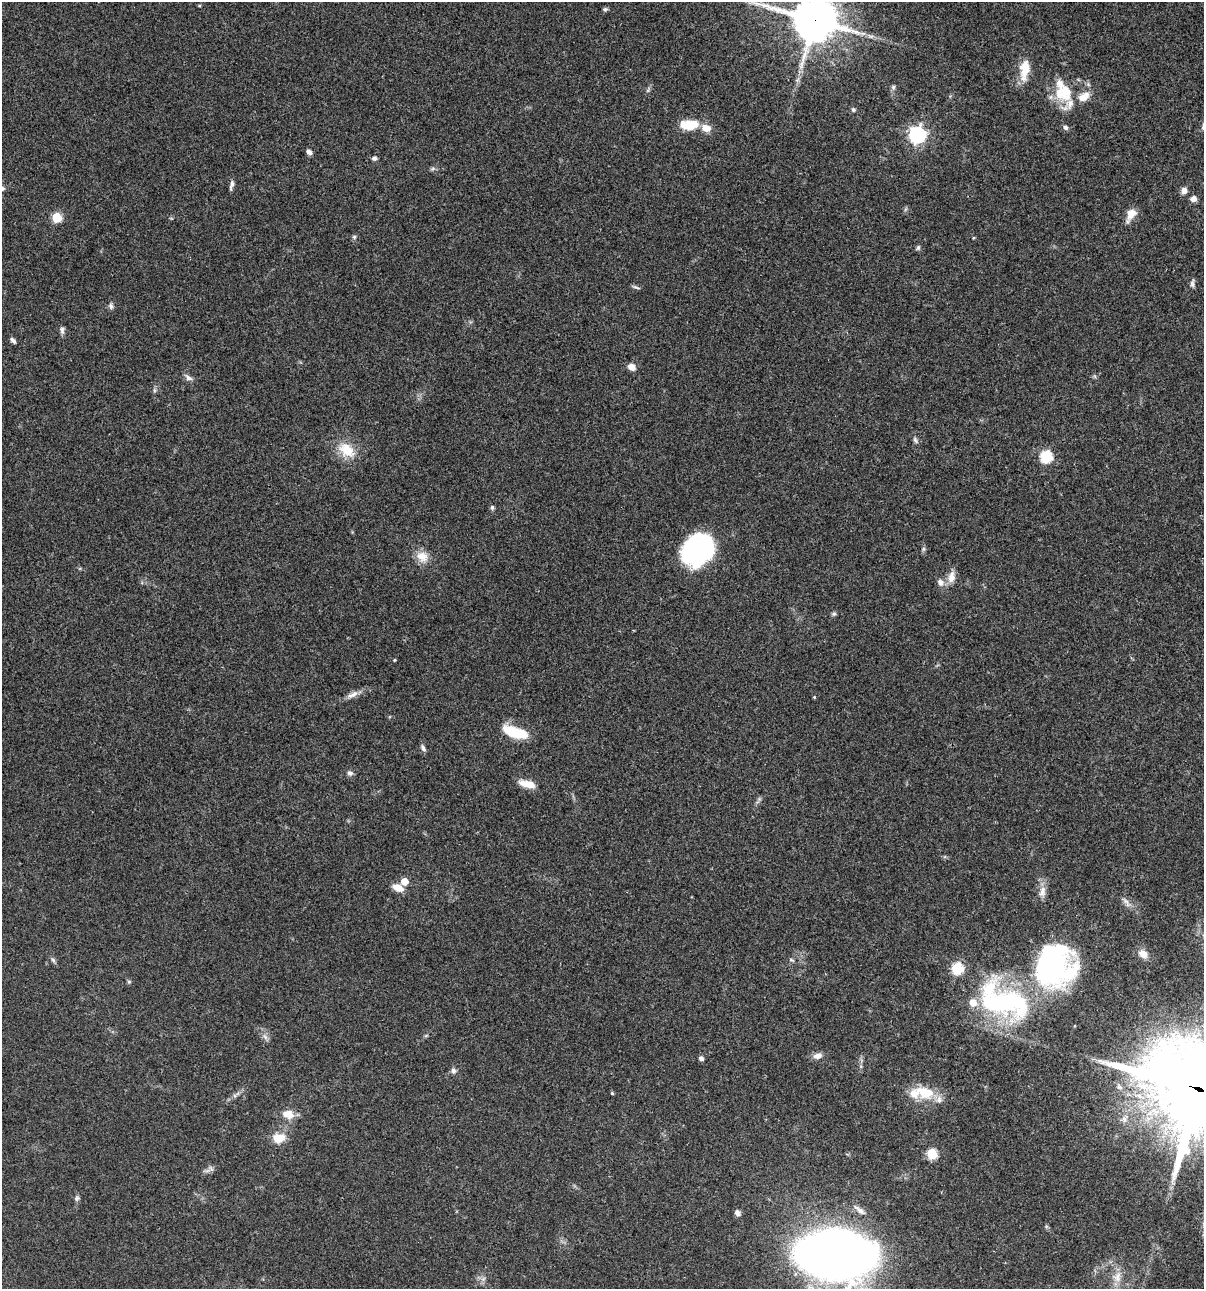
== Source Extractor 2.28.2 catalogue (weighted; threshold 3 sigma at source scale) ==
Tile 6 of 4 x 4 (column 2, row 2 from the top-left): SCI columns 1438-2639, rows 2695-3981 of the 5404 x 5387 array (HDU 1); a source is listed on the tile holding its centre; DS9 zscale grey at full resolution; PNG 1206 x 1291 px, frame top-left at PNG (2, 2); no overlay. Shown black and unused: <1% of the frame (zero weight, under 3 of 4 exposures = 9% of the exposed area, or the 3 px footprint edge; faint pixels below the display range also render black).
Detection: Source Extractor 2.28.2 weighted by HDU 2 'WHT'; one run over the whole footprint, this tile lists its part. Background 0.0476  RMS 0.0054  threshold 0.0241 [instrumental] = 3 sigma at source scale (4.5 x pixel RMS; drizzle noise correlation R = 1.50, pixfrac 1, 0.05/0.05 arcsec/px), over >= 5 px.
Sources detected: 80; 1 inside a brighter object's white glare — not listed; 8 inside a brighter listed object's ellipse — not listed separately; the other 71 listed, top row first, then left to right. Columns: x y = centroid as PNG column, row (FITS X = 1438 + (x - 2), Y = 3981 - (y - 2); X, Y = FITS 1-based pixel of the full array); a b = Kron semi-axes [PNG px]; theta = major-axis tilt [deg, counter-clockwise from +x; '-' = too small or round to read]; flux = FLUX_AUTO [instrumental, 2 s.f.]
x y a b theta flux
605 9 6 5 - 0.95
814 20 15 13 -17 1800
870 36 8 4 -36 1.2
1025 69 26 11 83 9.7
893 87 6 5 - 0.94
1064 93 26 25 - 17
853 109 6 5 - 0.93
689 125 19 9 1 14
1066 127 7 6 - 1.3
917 135 7 7 - 160
309 152 7 5 -47 1.9
374 158 6 5 - 1.1
433 168 7 4 19 0.91
231 185 13 4 76 1.7
1184 190 7 6 - 2.6
1193 199 6 6 - 2.7
1131 214 13 10 56 5.7
57 217 6 5 - 23
354 237 6 5 - 0.83
918 247 7 5 88 0.98
1192 283 11 5 86 1.4
636 287 10 3 -20 0.95
111 306 8 6 -80 1.4
62 330 11 6 -82 1.6
13 340 8 5 -50 1.4
631 367 8 7 - 3.5
188 378 11 6 -33 2
915 440 11 5 -56 1.3
347 450 25 17 -38 12
1046 457 6 6 - 47
492 507 6 5 - 1
923 549 6 5 - 0.89
697 550 33 26 44 69
422 556 16 13 -27 6.5
951 577 17 10 80 4.5
940 582 11 8 -57 2.8
834 614 7 5 67 0.96
394 660 4 3 - 0.45
352 695 19 7 24 3.4
814 697 4 4 - 0.47
515 732 26 10 -17 20
423 748 9 5 -58 1.3
350 773 8 6 -30 1.7
527 784 20 8 -12 6.6
404 881 5 5 - 7.3
398 888 12 7 -22 5.4
1042 892 16 9 78 4.2
1127 902 16 6 -52 2.7
1143 954 12 9 -39 4.9
53 960 7 4 -45 1
791 960 9 3 -23 0.82
1051 967 47 41 -14 110
129 982 5 5 - 0.73
1003 1001 71 38 -22 97
426 1035 6 4 20 0.62
265 1037 9 6 -54 1.9
818 1056 12 8 11 3
701 1058 5 5 - 1.9
453 1070 7 6 - 1.7
1198 1089 33 28 -27 9000
612 1093 5 4 - 0.57
925 1093 25 16 -20 14
288 1114 15 10 -21 6.1
278 1138 17 12 4 7.5
932 1154 6 5 - 31
211 1168 9 3 -45 0.91
77 1198 7 6 - 1.2
859 1210 19 6 -39 3.4
737 1213 8 6 -78 1.8
835 1254 49 31 -6 680
1117 1277 15 11 79 5.6
Overlapping masked pixels (flux is a lower limit): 2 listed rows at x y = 814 20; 1198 1089
Isophote crosses this tile's border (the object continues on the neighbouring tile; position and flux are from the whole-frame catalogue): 3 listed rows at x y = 814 20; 1198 1089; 835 1254